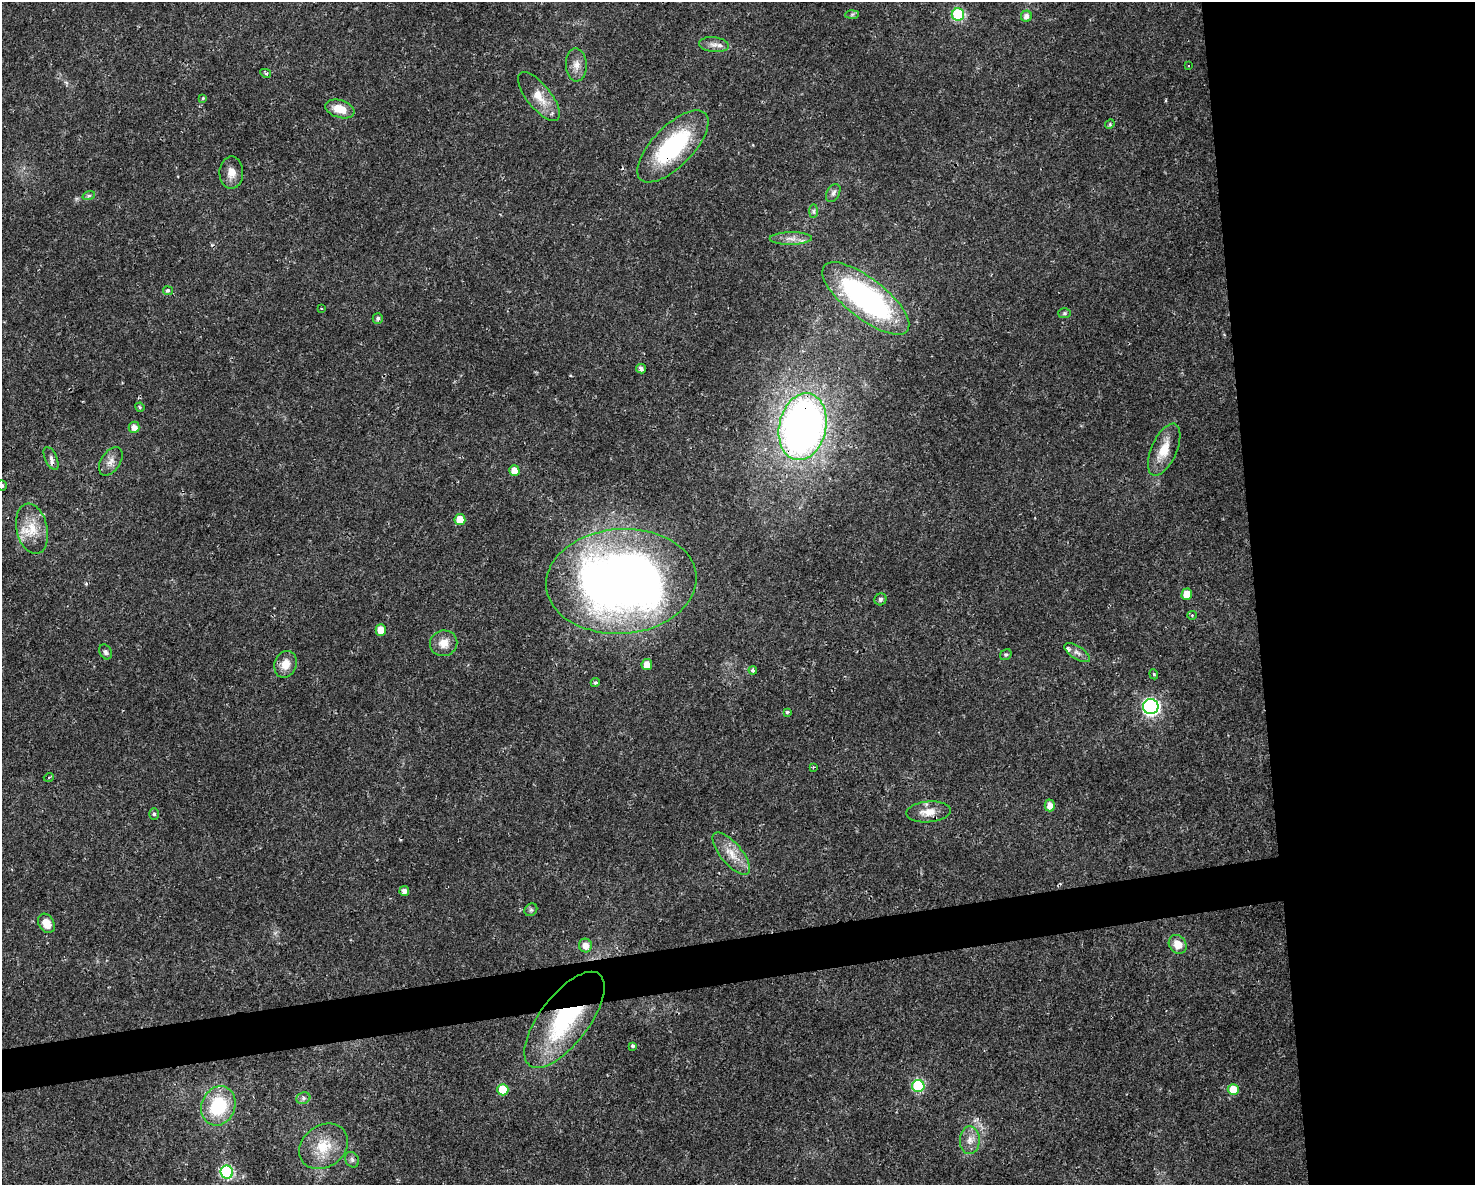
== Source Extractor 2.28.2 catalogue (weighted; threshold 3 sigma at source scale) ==
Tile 6 of 3 x 4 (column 3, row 2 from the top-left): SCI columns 3007-4479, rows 2368-3550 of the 4496 x 4734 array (HDU 1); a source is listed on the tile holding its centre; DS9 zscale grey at full resolution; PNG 1477 x 1187 px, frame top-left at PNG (2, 2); each listed source drawn as its Kron ellipse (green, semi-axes under 4 px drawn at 4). Shown black and unused: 18% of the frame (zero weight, under 2 of 3 exposures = <1% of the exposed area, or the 3 px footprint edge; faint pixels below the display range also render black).
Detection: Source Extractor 2.28.2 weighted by HDU 2 'WHT'; one run over the whole footprint, this tile lists its part. Background 0.0169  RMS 0.0028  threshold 0.0124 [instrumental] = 3 sigma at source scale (4.5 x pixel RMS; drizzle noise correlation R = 1.50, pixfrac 1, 0.0396/0.0396 arcsec/px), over >= 5 px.
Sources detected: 74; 1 cosmic-ray / hot-pixel residue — neither listed nor drawn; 2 inside a brighter listed object's ellipse — not listed separately; the other 71 listed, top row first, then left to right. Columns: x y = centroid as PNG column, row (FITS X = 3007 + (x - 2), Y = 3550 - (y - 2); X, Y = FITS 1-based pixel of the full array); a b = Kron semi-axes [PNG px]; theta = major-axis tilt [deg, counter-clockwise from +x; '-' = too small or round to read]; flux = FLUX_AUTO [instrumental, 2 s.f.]
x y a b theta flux
852 14 7 4 2 0.44
958 15 6 6 - 24
1026 16 6 5 - 1.5
714 45 15 7 -6 1.8
576 65 16 10 -87 2.5
1188 66 2 2 - 0.32
266 73 5 4 - 0.47
539 97 30 12 -51 5.2
203 98 4 3 - 0.3
340 109 15 8 -18 4.4
1110 124 5 4 - 0.36
673 146 46 20 45 31
231 173 16 12 88 2.8
833 193 10 6 61 0.97
89 195 6 4 19 0.54
814 211 7 4 90 0.58
791 238 21 6 1 2.3
168 291 5 4 - 1
866 298 53 20 -38 65
321 309 4 2 - 0.26
1064 313 6 5 - 0.44
378 318 5 5 - 0.66
641 369 5 4 - 0.98
140 407 5 4 - 0.44
134 427 5 5 - 1.8
803 427 34 23 77 180
1164 450 28 12 66 5.7
51 458 12 6 -65 1.2
111 461 16 9 57 2.1
514 471 5 5 - 2.9
2 486 5 5 - 0.56
460 519 5 5 - 4.7
32 529 25 15 -77 6.3
621 581 75 52 4 240
1187 594 6 5 - 3.4
880 599 6 5 - 0.64
1192 615 4 4 - 0.38
381 630 5 5 - 3.9
444 643 14 12 18 3.2
106 652 8 6 -58 0.82
1077 653 14 6 -33 1.3
1006 655 6 5 - 0.46
285 664 14 11 70 3.4
647 665 5 5 - 2.8
753 670 4 4 - 1.1
1154 674 5 4 - 0.39
595 682 5 4 - 0.48
1151 707 7 7 - 80
787 712 3 3 - 0.62
813 767 3 3 - 0.25
49 777 5 3 - 0.29
1050 805 6 5 - 2.1
928 812 22 10 5 3.7
154 814 6 5 - 0.55
731 854 26 10 -50 4.7
404 891 5 4 - 1.5
531 910 7 5 44 0.58
46 923 10 7 -58 3.3
1178 944 10 8 -54 3.6
585 945 7 6 - 2.2
564 1020 57 24 53 34
633 1046 4 3 - 0.64
918 1086 6 6 - 26
503 1090 6 5 - 8.3
1233 1090 5 5 - 5.3
303 1098 7 5 22 0.71
218 1106 20 16 68 16
970 1140 14 10 88 2.5
323 1146 26 21 36 8.3
352 1160 8 6 -57 0.8
227 1172 6 6 - 36
Overlapping masked pixels (flux is a lower limit): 4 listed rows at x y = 673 146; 803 427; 51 458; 564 1020
Isophote crosses this tile's border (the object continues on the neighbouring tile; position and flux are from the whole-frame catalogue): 1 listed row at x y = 2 486